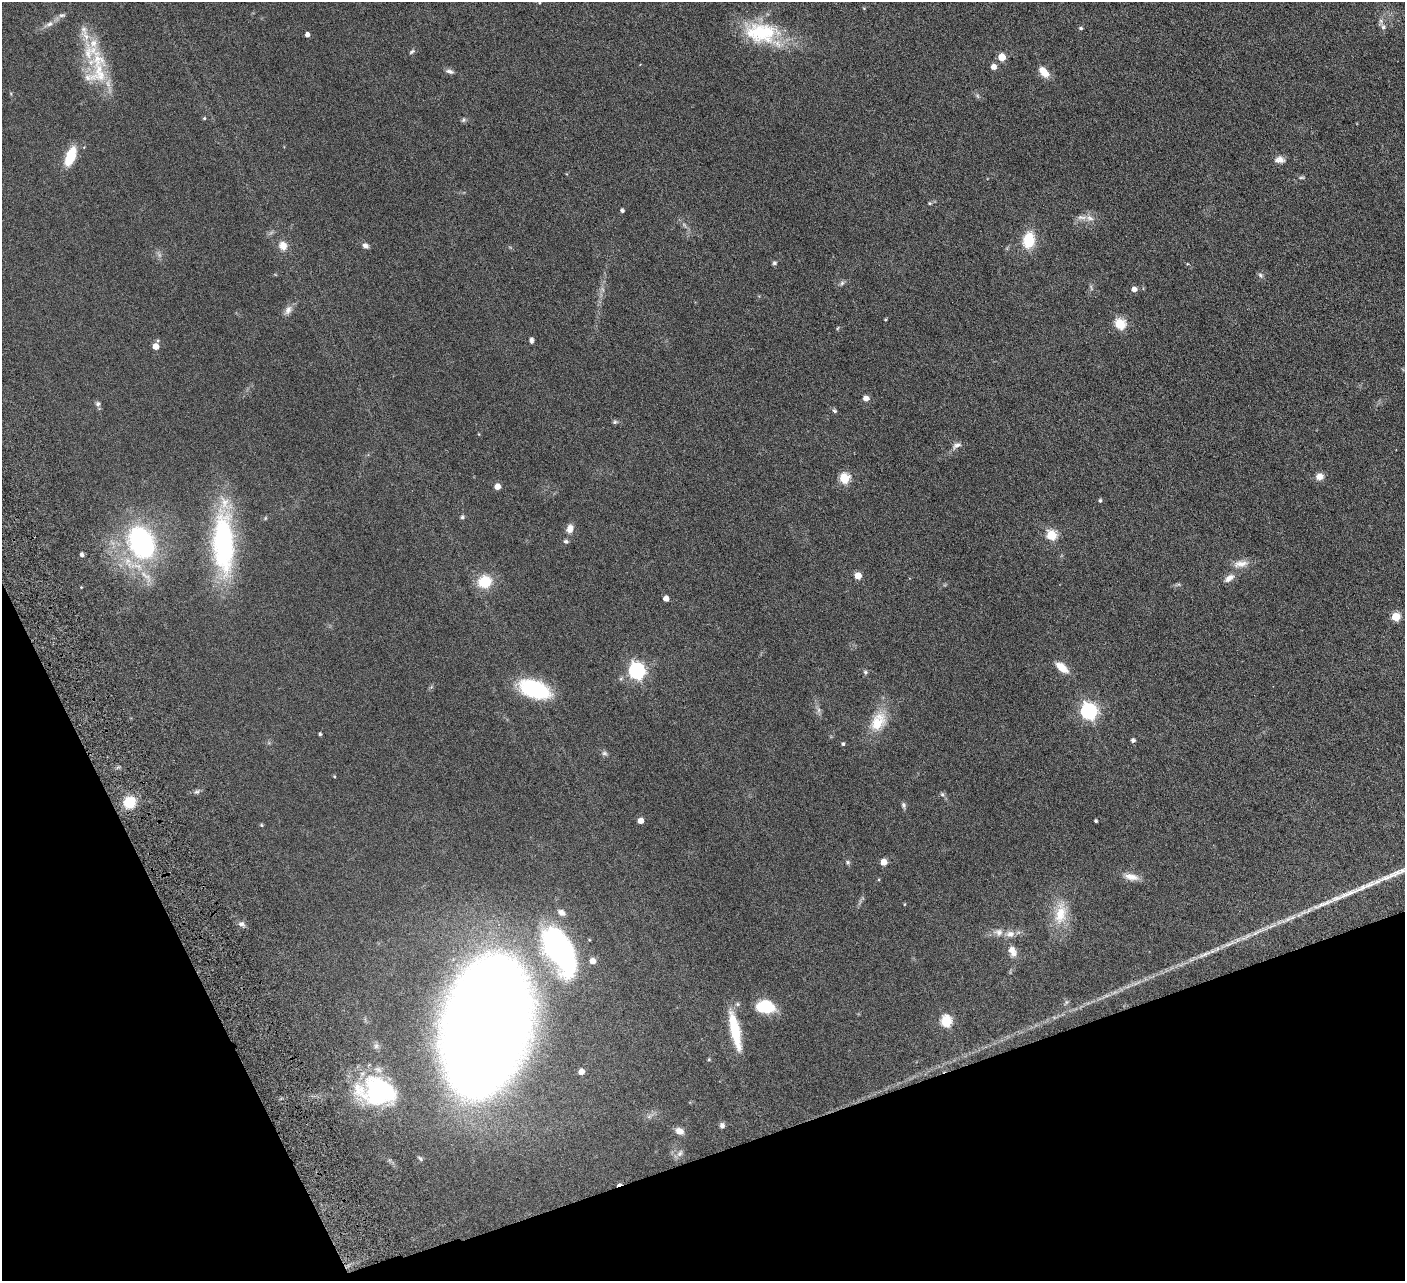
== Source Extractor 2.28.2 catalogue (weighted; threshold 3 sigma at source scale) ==
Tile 14 of 4 x 4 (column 2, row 4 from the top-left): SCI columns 1461-2863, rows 323-1601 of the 5728 x 5631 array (HDU 1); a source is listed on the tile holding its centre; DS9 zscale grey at full resolution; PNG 1407 x 1283 px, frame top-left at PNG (2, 2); no overlay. Shown black and unused: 18% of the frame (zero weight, under 4 of 8 exposures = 3% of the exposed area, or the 3 px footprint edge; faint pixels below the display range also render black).
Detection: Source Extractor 2.28.2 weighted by HDU 2 'WHT'; one run over the whole footprint, this tile lists its part. Background 0.0566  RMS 0.0062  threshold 0.0255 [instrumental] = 3 sigma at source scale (4.09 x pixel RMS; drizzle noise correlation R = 1.36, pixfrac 0.8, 0.05/0.05 arcsec/px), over >= 5 px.
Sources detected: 116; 4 too faint to see at this stretch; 1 cosmic-ray / hot-pixel residue — not listed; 10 inside a brighter listed object's ellipse — not listed separately; the other 101 listed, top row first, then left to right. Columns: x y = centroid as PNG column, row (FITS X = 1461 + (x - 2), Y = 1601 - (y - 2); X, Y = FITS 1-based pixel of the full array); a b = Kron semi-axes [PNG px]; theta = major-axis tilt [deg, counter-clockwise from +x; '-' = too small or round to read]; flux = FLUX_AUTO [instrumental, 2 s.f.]
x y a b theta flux
62 15 9 6 9 1.5
1380 22 11 5 72 1.7
49 24 11 7 23 2.5
1081 28 4 4 - 0.98
761 33 45 25 -5 37
307 35 4 4 - 2.4
91 52 35 28 -69 24
412 52 9 5 37 1
1002 57 5 5 - 11
993 67 5 5 - 3.9
449 71 11 5 -14 1.8
1044 72 15 8 -47 6.1
204 118 4 4 - 0.63
464 120 7 5 41 1
70 156 18 8 69 18
1280 160 12 8 2 3.2
1301 178 7 3 1 0.8
929 203 5 4 - 0.78
622 210 4 4 - 1.4
1090 218 11 7 -16 3
1029 240 16 11 78 18
365 245 7 6 - 2.1
283 246 11 10 - 5.1
774 263 6 5 - 0.97
1260 275 9 6 -53 1.3
842 283 7 5 47 1.2
602 289 7 4 -70 1.1
1134 289 5 5 - 3.9
288 310 14 8 62 3.3
1120 324 6 5 - 37
838 328 6 3 70 0.53
531 340 5 4 - 2
156 346 6 5 - 5.9
866 398 5 5 - 4.2
98 404 7 6 - 1.3
835 411 6 5 - 0.97
615 422 7 5 21 0.94
957 445 13 7 26 2.5
1319 476 9 8 - 3.5
844 478 5 5 - 35
497 486 5 4 - 5.8
1100 501 4 4 - 0.94
462 517 5 5 - 0.94
570 529 10 7 71 4.1
1051 535 6 5 - 30
566 541 7 5 -5 1.1
223 542 78 23 -89 92
141 543 29 21 -65 98
82 555 5 4 - 1.6
1241 564 22 10 10 5.5
146 576 27 9 -44 8.5
858 576 5 5 - 6.9
1229 578 16 8 38 3.7
485 582 11 10 - 18
81 587 3 3 - 0.41
666 598 5 4 - 4.1
1396 617 5 5 - 18
1062 667 14 7 -39 7.9
637 671 7 7 - 160
865 672 5 5 - 1
621 678 6 4 20 0.85
534 689 24 13 -19 60
819 710 7 5 90 1.4
1089 711 7 7 - 160
878 721 30 19 59 15
320 734 3 3 - 0.86
1133 740 4 4 - 1.5
843 744 4 4 - 0.99
604 753 8 6 -14 1.3
334 776 5 3 - 0.46
197 792 8 5 7 1.3
942 794 6 5 - 0.99
129 802 10 10 - 16
903 805 8 6 -88 1.3
641 821 5 4 - 5.8
1096 821 3 3 - 0.93
262 825 5 3 - 0.74
848 862 6 5 - 1
884 862 5 5 - 7.6
1131 877 21 9 -12 5.1
879 879 4 3 - 0.46
905 904 4 3 - 0.36
1061 913 34 16 81 16
241 924 9 6 -11 1.9
1010 934 15 9 4 4.3
1230 943 26 6 22 5.6
1011 950 12 10 -41 3.7
559 951 64 31 -62 100
1205 954 26 5 24 4.9
737 1004 6 5 - 0.93
765 1007 12 9 -8 34
946 1021 6 6 - 41
486 1025 87 50 76 1900
735 1030 41 9 -78 22
376 1046 9 6 89 1.6
581 1072 5 5 - 4.3
377 1091 45 32 -10 69
722 1125 6 6 - 1.7
679 1131 10 8 -25 3.6
680 1153 10 7 62 2.3
420 1159 9 4 -45 0.94